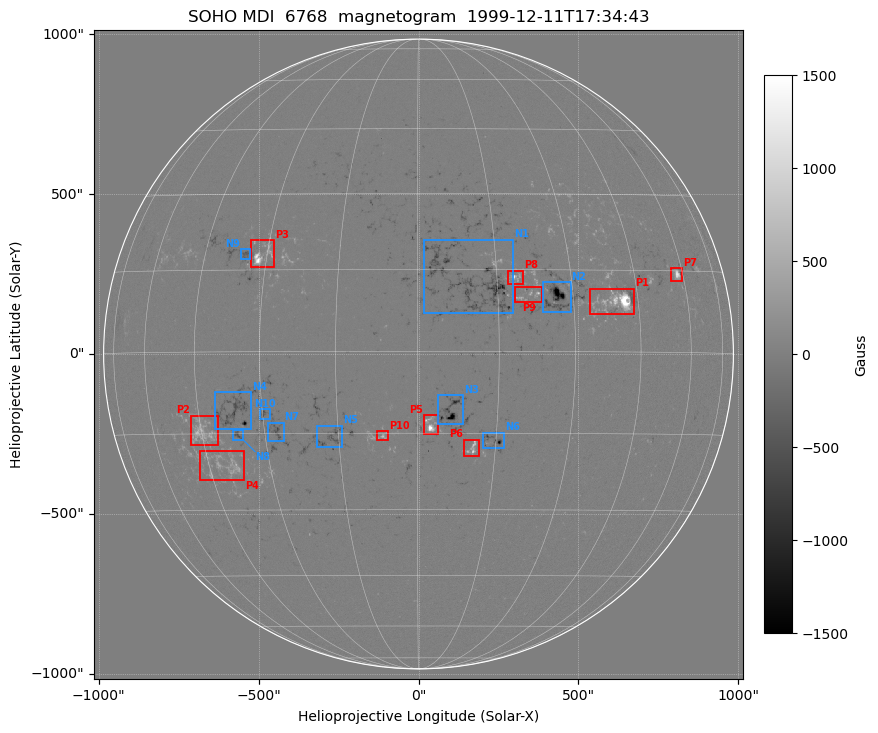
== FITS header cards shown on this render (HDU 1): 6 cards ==
TELESCOP= 'SOHO'
WAVELNTH=                 6768
DATE-OBS= '1999-12-11T17:34:43'
CTYPE1  = 'HPLN-TAN'
CTYPE2  = 'HPLT-TAN'
BUNIT   = 'Gauss'

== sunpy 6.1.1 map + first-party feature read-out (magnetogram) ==
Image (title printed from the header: SOHO MDI  6768  magnetogram  1999-12-11T17:34:43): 1024 x 1024 px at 1.98 arcsec/px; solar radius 985 arcsec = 497 px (full disc in frame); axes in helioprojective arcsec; data unit Gauss (BUNIT, on the colour bar)
Off-disc pixels are blank (NaN) in the file (26% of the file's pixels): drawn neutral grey
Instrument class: MAGNETOGRAM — CONTENT/DPC_OBSR says magnetogram
Display: grey scale clipped to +-1500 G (the 99.5th-percentile rule alone would give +-382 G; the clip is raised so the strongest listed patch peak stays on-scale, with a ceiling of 1500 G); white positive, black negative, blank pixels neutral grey
Flux patches: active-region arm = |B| over 17 px >= 100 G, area >= 77 px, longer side >= 12 px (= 24 arcsec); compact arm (3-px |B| >= 300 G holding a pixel >= 400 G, >= 4 px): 71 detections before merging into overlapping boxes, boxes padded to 12 px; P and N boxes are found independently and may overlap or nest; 18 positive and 19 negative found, the strongest 10 + 10 listed = drawn (cap 20) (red P1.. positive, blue N1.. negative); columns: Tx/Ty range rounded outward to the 5 arcsec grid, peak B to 10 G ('>+1500(sat)' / '<-1500(sat)' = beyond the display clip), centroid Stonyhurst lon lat
Positive patches:
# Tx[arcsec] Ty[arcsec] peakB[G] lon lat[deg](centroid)
P1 535..675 125..205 >+1500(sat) +39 +9
P2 -710..-625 -285..-190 +810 -45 -15
P3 -525..-450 270..360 >+1500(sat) -31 +18
P4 -685..-545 -395..-300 +780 -40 -21
P5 15..65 -250..-190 >+1500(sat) +2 -14
P6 140..190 -320..-265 +1150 +11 -18
P7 790..825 225..270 +1240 +58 +14
P8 280..330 220..260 >+1500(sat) +19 +14
P9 300..390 160..210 +1100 +21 +10
P10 -130..-95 -270..-240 +810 -7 -16
Negative patches:
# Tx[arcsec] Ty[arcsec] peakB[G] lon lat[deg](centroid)
N1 15..295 125..360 -1280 +10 +13
N2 385..475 130..225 <-1500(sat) +27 +10
N3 60..140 -220..-130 <-1500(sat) +6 -11
N4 -640..-525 -235..-120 -790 -36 -11
N5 -320..-240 -295..-225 -680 -16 -16
N6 200..270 -295..-245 <-1500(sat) +15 -16
N7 -470..-420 -275..-215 -860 -27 -15
N8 -580..-545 -270..-235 -710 -36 -15
N9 -560..-525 295..330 -540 -35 +18
N10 -500..-465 -205..-170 -680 -30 -11
Bipolar pairs (each listed P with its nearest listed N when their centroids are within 0.25 R_sun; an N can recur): P1-N2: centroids ~175 arcsec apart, P1 is west of N2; P2-N8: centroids ~100 arcsec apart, P2 is east of N8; P3-N9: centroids ~50 arcsec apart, P3 is west of N9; P4-N8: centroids ~100 arcsec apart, P4 is south of N8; P5-N3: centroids ~75 arcsec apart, P5 is south-east of N3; P6-N6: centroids ~75 arcsec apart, P6 is east of N6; P8-N1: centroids ~150 arcsec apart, P8 is west of N1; P9-N2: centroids ~75 arcsec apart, P9 is east of N2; P10-N5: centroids ~150 arcsec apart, P10 is west of N5